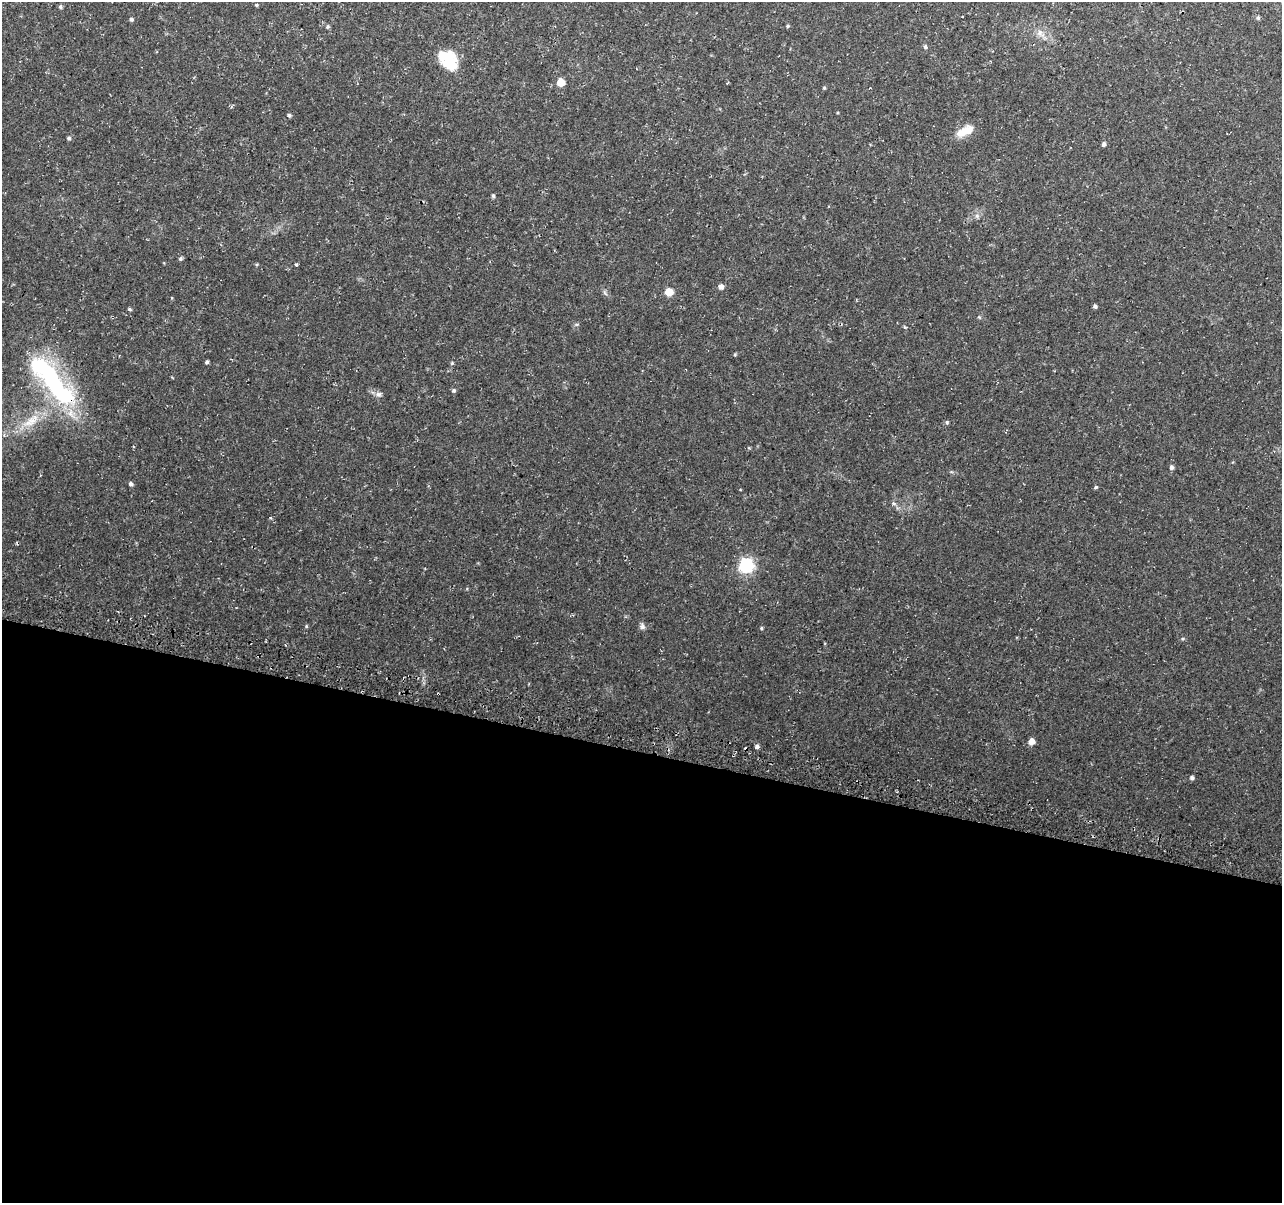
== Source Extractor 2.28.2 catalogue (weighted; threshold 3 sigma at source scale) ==
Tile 14 of 4 x 4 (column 2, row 4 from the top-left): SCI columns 1288-2567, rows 256-1456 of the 5146 x 5375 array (HDU 1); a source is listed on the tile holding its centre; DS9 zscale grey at full resolution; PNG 1284 x 1205 px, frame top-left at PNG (2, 2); no overlay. Shown black and unused: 38% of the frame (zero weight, under 3 of 4 exposures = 3% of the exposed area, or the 3 px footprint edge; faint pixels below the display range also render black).
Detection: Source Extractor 2.28.2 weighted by HDU 2 'WHT'; one run over the whole footprint, this tile lists its part. Background 0.037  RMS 0.0041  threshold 0.0183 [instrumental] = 3 sigma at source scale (4.5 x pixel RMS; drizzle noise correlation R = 1.50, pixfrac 1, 0.0396/0.0396 arcsec/px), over >= 5 px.
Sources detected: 43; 2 inside a brighter object's white glare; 1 cosmic-ray / hot-pixel residue — not listed; the other 40 listed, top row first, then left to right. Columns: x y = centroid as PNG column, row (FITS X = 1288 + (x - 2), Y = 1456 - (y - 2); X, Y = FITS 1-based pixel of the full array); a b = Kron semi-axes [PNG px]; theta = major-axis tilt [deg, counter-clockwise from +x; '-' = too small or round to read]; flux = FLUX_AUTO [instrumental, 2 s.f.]
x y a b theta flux
256 5 4 4 - 0.41
60 7 6 4 -69 0.59
1258 18 5 5 - 0.56
131 19 5 4 - 0.67
788 26 5 4 - 0.47
328 27 5 5 - 0.6
1040 33 9 7 72 1.8
925 47 6 5 - 0.59
449 62 22 18 -88 11
561 82 5 5 - 9.6
824 88 5 4 - 0.4
289 115 5 5 - 0.63
965 131 23 9 25 6
69 138 5 5 - 0.7
1104 144 5 5 - 0.9
493 196 5 4 - 0.62
180 259 5 5 - 0.66
297 264 4 3 - 0.87
721 287 6 5 - 1.7
669 292 6 6 - 7.1
1095 306 5 4 - 0.82
130 309 5 4 - 0.5
735 355 4 4 - 0.42
207 362 4 3 - 0.68
51 379 81 24 -51 57
454 390 5 5 - 0.62
378 394 8 6 1 1.3
31 421 29 11 34 8.9
947 422 5 4 - 0.59
1171 467 5 5 - 0.94
131 484 5 5 - 0.96
1096 487 5 4 - 0.53
746 565 6 6 - 81
306 626 5 4 - 0.44
642 626 8 7 - 1.2
761 628 5 3 - 0.45
1183 639 5 3 - 0.44
1032 741 5 5 - 3.1
757 746 5 5 - 1
1192 778 5 5 - 0.92
Overlapping masked pixels (flux is a lower limit): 2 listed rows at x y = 51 379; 757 746